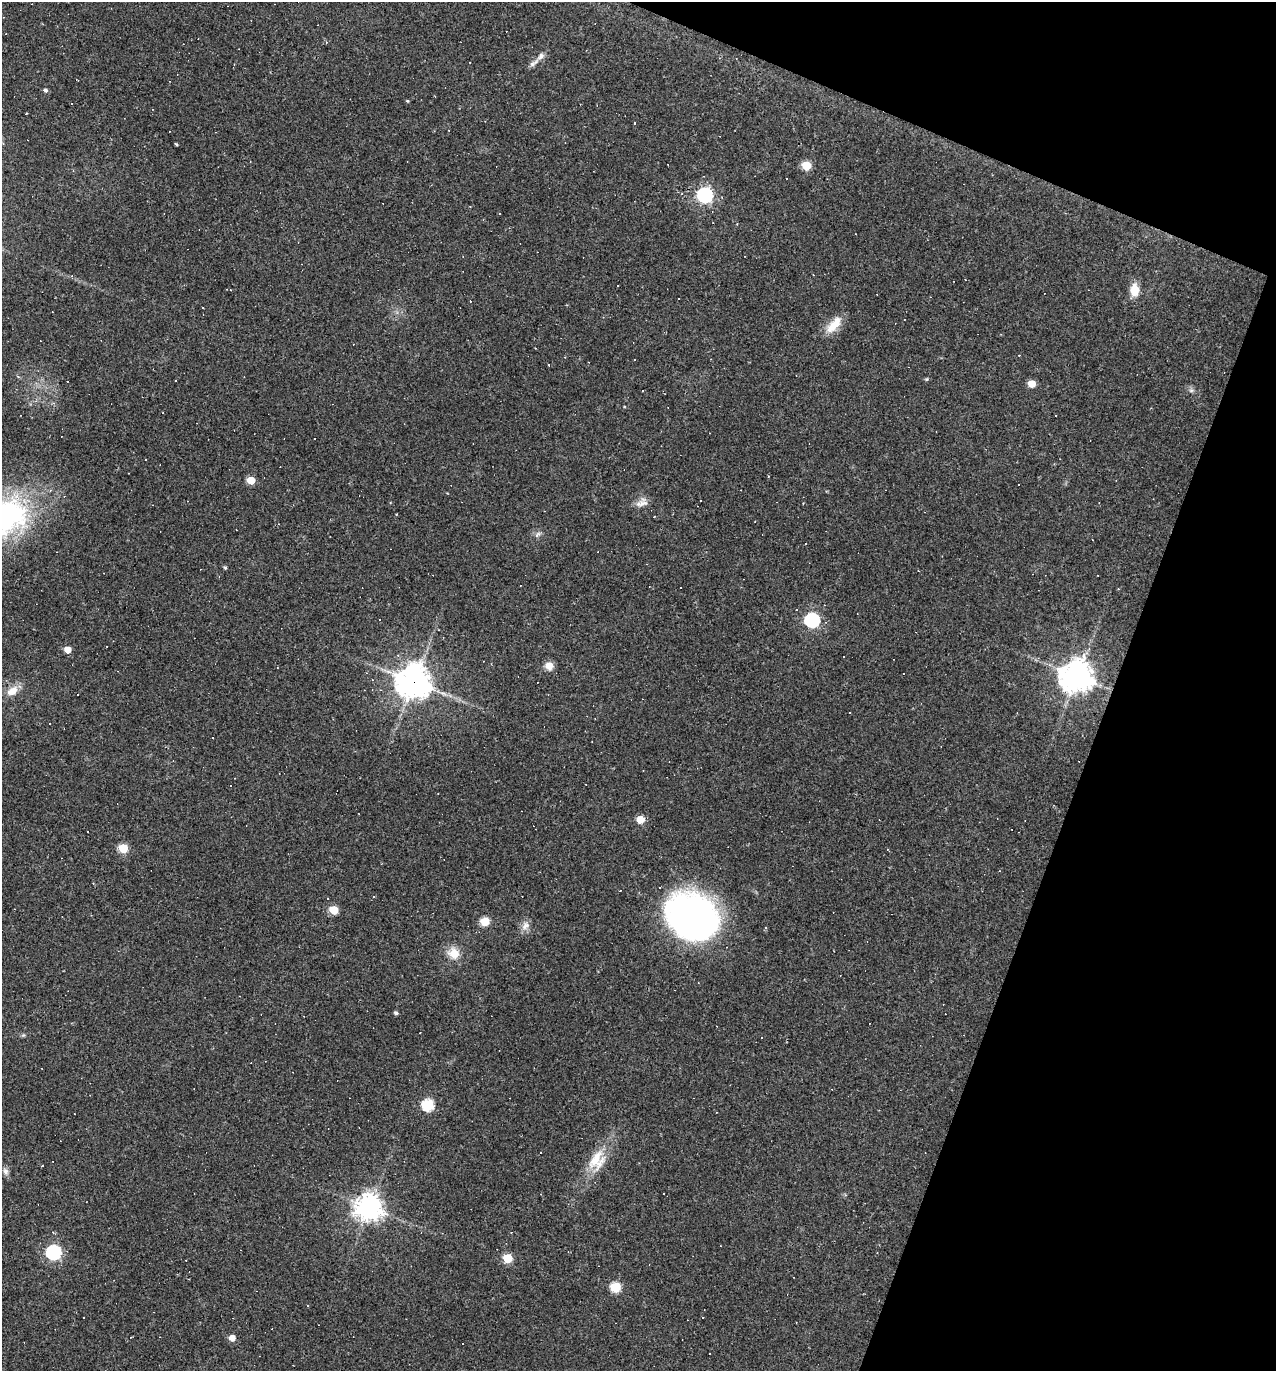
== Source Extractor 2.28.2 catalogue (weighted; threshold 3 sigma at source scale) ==
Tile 8 of 4 x 4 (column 4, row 2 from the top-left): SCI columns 4088-5361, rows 2741-4109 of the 5494 x 5479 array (HDU 1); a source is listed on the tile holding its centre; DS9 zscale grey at full resolution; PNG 1278 x 1373 px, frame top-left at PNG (2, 2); no overlay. Shown black and unused: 19% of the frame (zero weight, under 2 of 3 exposures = <1% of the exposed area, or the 3 px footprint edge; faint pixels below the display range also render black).
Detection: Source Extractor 2.28.2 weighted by HDU 2 'WHT'; one run over the whole footprint, this tile lists its part. Background 0.178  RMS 0.0079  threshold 0.0355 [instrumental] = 3 sigma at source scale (4.5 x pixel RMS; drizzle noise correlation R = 1.50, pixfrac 1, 0.05/0.05 arcsec/px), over >= 5 px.
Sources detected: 111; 1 inside a brighter object's white glare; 52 cosmic-ray / hot-pixel residue — not listed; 2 inside a brighter listed object's ellipse — not listed separately; the other 56 listed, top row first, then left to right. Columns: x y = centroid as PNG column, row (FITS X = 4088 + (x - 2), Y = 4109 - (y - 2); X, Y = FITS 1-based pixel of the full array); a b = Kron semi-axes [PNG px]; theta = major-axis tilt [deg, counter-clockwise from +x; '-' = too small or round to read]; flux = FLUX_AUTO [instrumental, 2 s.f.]
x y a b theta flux
326 42 4 3 - 0.72
541 56 10 7 47 3.6
45 90 5 5 - 1.8
407 101 4 4 - 0.72
72 103 2 2 - 0.76
635 123 3 2 - 1.6
176 144 4 3 - 0.8
806 165 5 5 - 32
787 178 2 2 - 0.65
705 195 7 6 - 200
72 276 4 4 - 1
1134 290 13 9 89 12
203 308 2 2 - 0.59
834 325 27 11 49 13
926 379 5 4 - 0.9
1032 384 5 5 - 16
1191 390 7 4 -18 1.6
1056 416 3 2 - 0.9
145 460 3 3 - 6.6
251 480 5 5 - 19
701 501 3 3 - 2.2
643 503 15 12 33 6.2
3 518 69 48 22 170
537 535 10 5 42 2.3
806 544 3 3 - 3.6
225 567 5 4 - 1.1
919 571 3 2 - 0.54
680 587 2 2 - 0.77
1118 589 4 2 - 0.57
812 620 7 6 - 160
68 649 5 5 - 10
549 666 9 8 - 6.9
1077 676 10 10 - 1200
372 680 3 3 - 0.62
414 681 11 11 - 1300
13 691 13 10 68 8.2
77 695 3 3 - 1
50 723 3 2 - 0.88
640 819 5 5 - 19
123 848 5 5 - 31
334 910 5 5 - 25
691 916 53 45 -58 250
485 921 5 5 - 31
525 926 13 9 45 5.1
454 953 16 14 -11 11
396 1013 5 4 - 1.7
762 1038 3 2 - 1.4
428 1105 6 6 - 70
597 1160 29 20 66 22
42 1166 3 2 - 0.82
5 1171 11 7 -66 2.9
369 1207 9 9 - 760
54 1252 6 6 - 170
508 1258 5 5 - 32
616 1287 6 5 - 44
232 1338 5 5 - 8.3
Overlapping masked pixels (flux is a lower limit): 1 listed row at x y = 414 681
Isophote crosses this tile's border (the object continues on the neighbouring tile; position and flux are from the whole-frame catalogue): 1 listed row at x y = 3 518